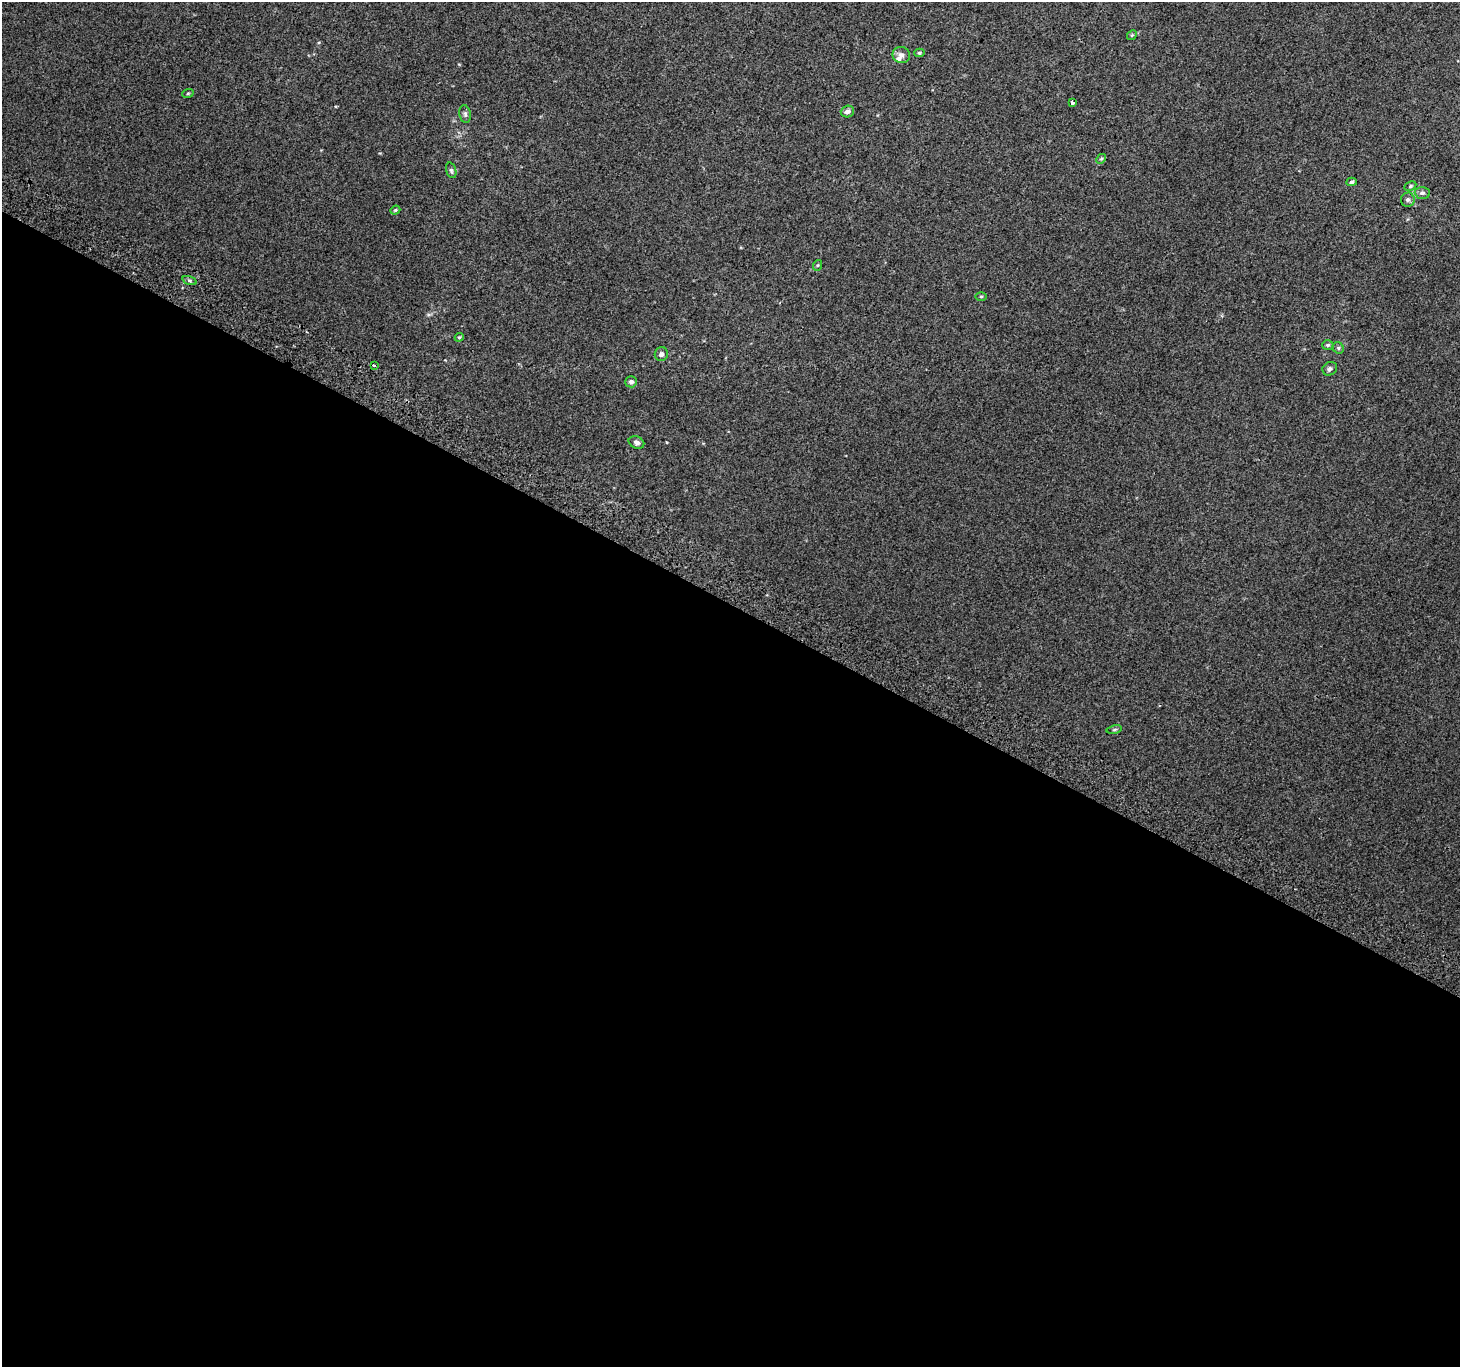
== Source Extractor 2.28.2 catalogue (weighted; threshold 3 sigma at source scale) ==
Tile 14 of 4 x 4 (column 2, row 4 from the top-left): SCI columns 1490-2947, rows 301-1665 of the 5888 x 5996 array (HDU 1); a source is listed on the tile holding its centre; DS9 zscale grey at full resolution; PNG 1462 x 1369 px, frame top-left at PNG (2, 2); each listed source drawn as its Kron ellipse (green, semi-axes under 4 px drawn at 4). Shown black and unused: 56% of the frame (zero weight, under 2 of 3 exposures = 2% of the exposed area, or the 3 px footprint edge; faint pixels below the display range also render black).
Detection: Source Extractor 2.28.2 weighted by HDU 2 'WHT'; one run over the whole footprint, this tile lists its part. Background 0.00704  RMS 0.007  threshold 0.0315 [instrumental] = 3 sigma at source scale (4.5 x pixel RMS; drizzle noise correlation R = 1.50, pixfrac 1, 0.0396/0.0396 arcsec/px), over >= 5 px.
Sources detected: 27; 1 inside a brighter listed object's ellipse — not listed separately; the other 26 listed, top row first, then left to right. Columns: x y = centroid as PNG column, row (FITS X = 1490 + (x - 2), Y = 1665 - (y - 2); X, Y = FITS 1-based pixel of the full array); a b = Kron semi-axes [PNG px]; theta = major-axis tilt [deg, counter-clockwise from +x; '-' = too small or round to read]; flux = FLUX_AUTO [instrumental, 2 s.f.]
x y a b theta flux
1132 35 5 4 - 0.92
919 53 5 4 - 0.99
901 55 9 8 - 3.4
188 93 6 3 20 0.71
1073 103 3 3 - 5.3
847 112 7 5 19 2.6
465 114 9 5 -80 1.8
1101 159 5 4 - 0.85
451 170 8 5 -72 1.5
1351 182 5 4 - 1.5
1410 186 6 4 28 1.1
1422 193 7 6 - 1.8
1408 200 7 7 - 1.8
395 210 5 4 - 0.89
818 265 5 3 - 0.73
189 280 7 3 -19 1.3
981 296 5 3 - 0.73
459 337 4 4 - 0.77
1328 345 6 5 - 1.2
1338 348 6 5 - 1
661 354 7 6 - 2.4
374 365 4 3 - 11
1330 369 7 6 - 1.9
631 382 6 5 - 2.2
636 442 8 6 -25 2.5
1114 729 8 4 9 1.1